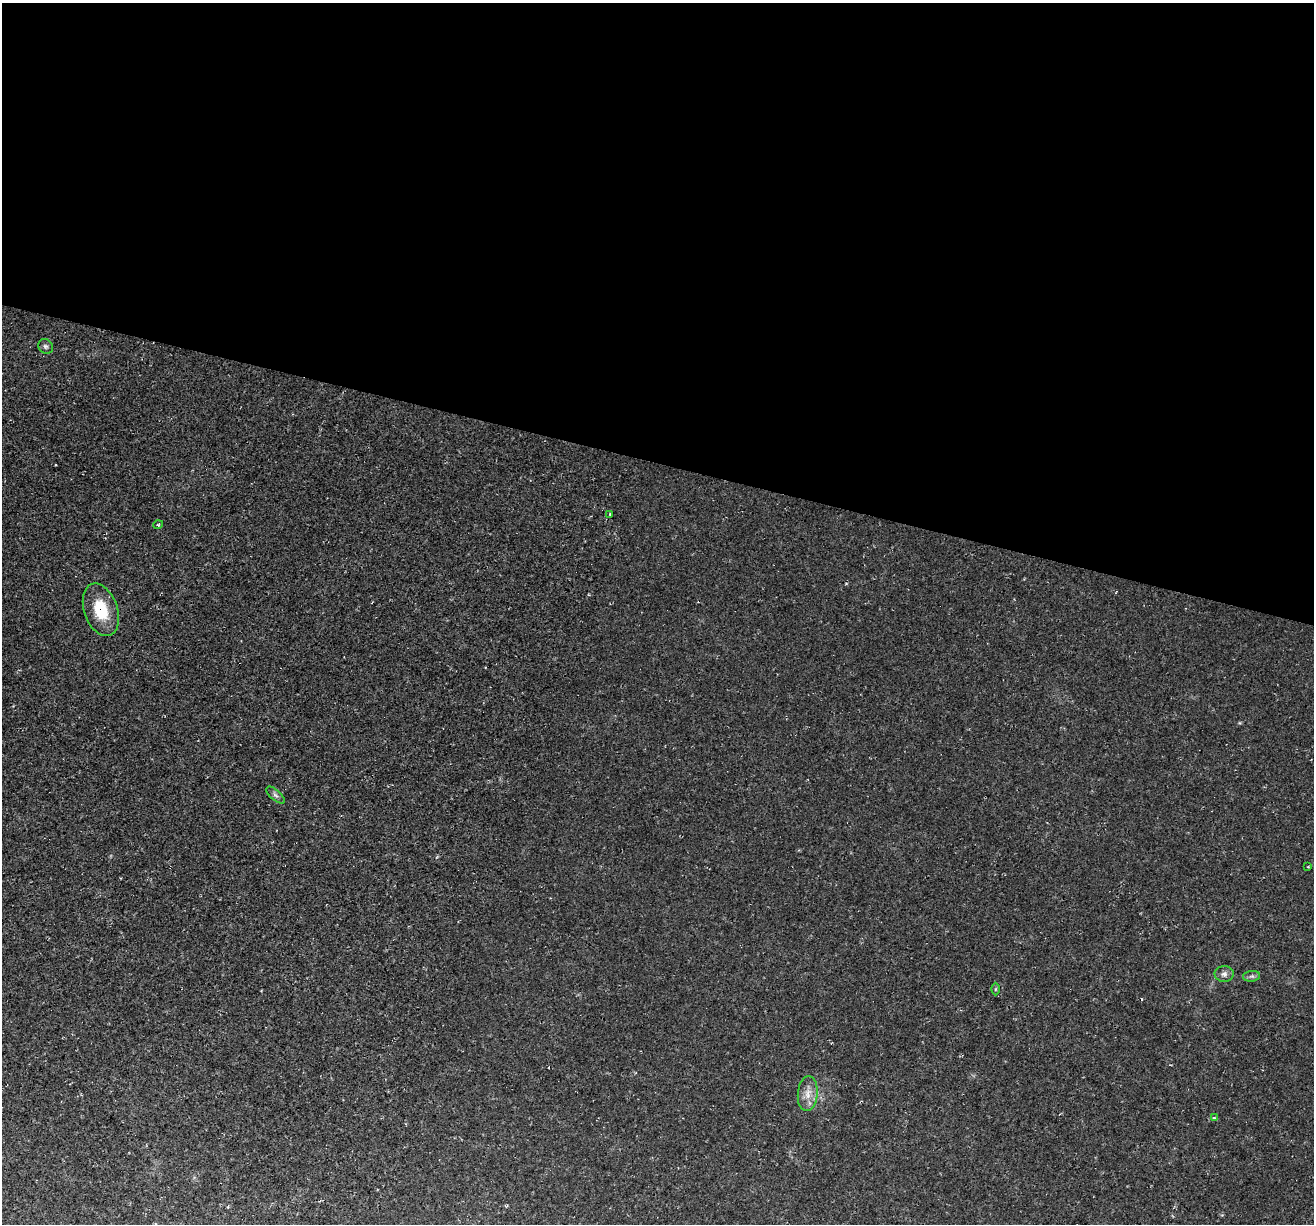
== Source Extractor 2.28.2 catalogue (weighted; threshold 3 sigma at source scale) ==
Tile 3 of 4 x 4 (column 3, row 1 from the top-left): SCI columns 2627-3938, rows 3795-5016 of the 5255 x 5276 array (HDU 1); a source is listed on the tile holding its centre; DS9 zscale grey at full resolution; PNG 1316 x 1226 px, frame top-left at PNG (2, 3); each listed source drawn as its Kron ellipse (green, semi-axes under 4 px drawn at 4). Shown black and unused: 38% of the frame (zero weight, under 2 of 3 exposures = <1% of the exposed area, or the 3 px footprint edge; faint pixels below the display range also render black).
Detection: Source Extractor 2.28.2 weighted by HDU 2 'WHT'; one run over the whole footprint, this tile lists its part. Background 0.0231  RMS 0.0062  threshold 0.0277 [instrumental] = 3 sigma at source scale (4.5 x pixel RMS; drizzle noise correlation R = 1.50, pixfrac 1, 0.05/0.05 arcsec/px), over >= 5 px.
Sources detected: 11; all 11 listed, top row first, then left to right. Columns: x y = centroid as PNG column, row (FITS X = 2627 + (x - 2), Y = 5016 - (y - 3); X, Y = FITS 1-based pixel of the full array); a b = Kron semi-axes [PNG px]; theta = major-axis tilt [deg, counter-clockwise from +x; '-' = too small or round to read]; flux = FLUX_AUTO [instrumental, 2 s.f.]
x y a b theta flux
46 346 8 7 - 1.6
610 514 3 3 - 0.6
158 525 5 3 - 0.62
101 610 27 16 -71 21
275 795 11 5 -42 2
1308 867 2 2 - 0.43
1224 974 9 8 - 2.6
1252 976 8 5 6 1.5
995 989 6 4 89 0.8
808 1093 17 10 85 7
1214 1118 4 4 - 0.95
Overlapping masked pixels (flux is a lower limit): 1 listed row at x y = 101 610